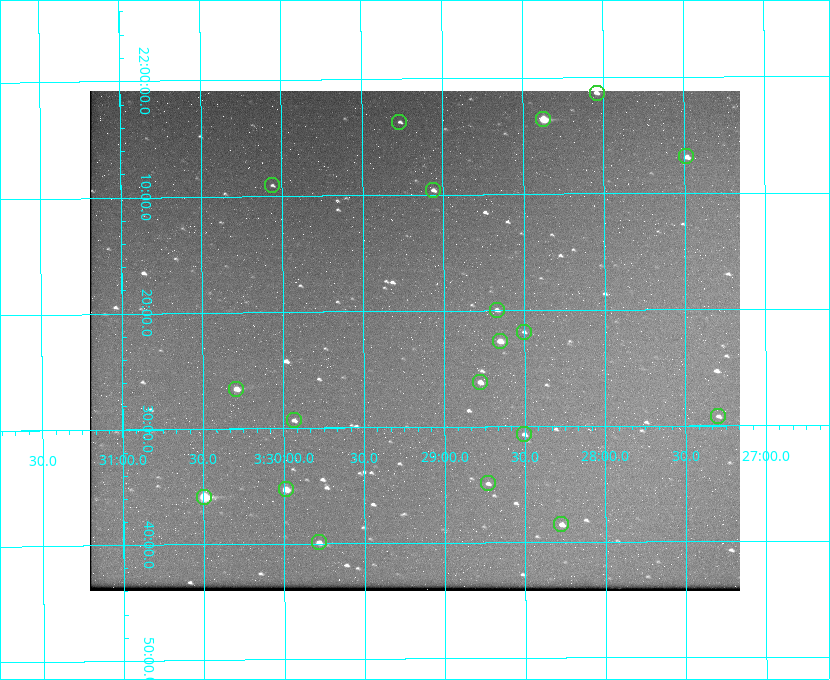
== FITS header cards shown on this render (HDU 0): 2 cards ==
NAXIS1  =                  650 / Width of table row in bytes
NAXIS2  =                  500 / Number of rows in table

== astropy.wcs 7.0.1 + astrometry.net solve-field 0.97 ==
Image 650 x 500 px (HDU 0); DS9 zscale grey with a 90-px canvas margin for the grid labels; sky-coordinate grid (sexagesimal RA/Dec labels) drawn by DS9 from the SOLVED WCS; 19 Tycho-2 reference stars matched to detected sources circled (green)
Header WCS: none
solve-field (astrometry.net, Tycho-2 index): SOLVED blind (the file carries no WCS)
Solved WCS: RA---TAN-SIP/DEC--TAN-SIP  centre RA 03:29:11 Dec +22:23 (52.30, +22.38 deg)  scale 5.17 arcsec/px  FOV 56.0' x 43.1'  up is -180 deg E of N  parity flipped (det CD > 0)
(file carries no celestial WCS; the grid is the blind solution)
Tycho-2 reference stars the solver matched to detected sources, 19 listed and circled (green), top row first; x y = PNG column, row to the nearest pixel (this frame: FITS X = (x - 90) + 1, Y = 500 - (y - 91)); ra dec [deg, ICRS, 3 dp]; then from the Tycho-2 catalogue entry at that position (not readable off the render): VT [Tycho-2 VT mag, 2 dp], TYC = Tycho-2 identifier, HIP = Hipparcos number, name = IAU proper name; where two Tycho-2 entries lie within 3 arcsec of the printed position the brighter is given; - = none
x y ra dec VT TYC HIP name
597 93 52.010 +22.023 11.65 1246-553-1 16144 -
543 119 52.094 +22.059 8.73 1246-565-1 16174 -
399 122 52.316 +22.062 11.63 1246-490-1 - -
686 156 51.872 +22.114 10.68 1245-1095-1 - -
272 185 52.515 +22.151 11.55 1246-639-1 - -
433 190 52.265 +22.160 11.20 1246-515-1 - -
497 310 52.168 +22.332 11.56 1246-558-1 - -
524 332 52.126 +22.364 12.17 1246-628-1 - -
500 341 52.163 +22.377 10.31 1246-508-1 - -
480 382 52.194 +22.436 11.10 1246-758-1 - -
236 389 52.573 +22.443 9.90 1246-338-1 - -
718 416 51.824 +22.487 11.65 1245-1005-1 - -
294 420 52.484 +22.489 11.63 1246-473-1 - -
524 434 52.126 +22.511 11.81 1797-918-1 - -
488 483 52.183 +22.582 11.55 1797-1044-1 - -
286 489 52.497 +22.588 9.77 1798-224-1 - -
204 497 52.624 +22.598 10.47 1798-308-1 - -
561 524 52.069 +22.641 10.36 1797-946-1 - -
319 542 52.446 +22.665 11.05 1798-126-1 - -